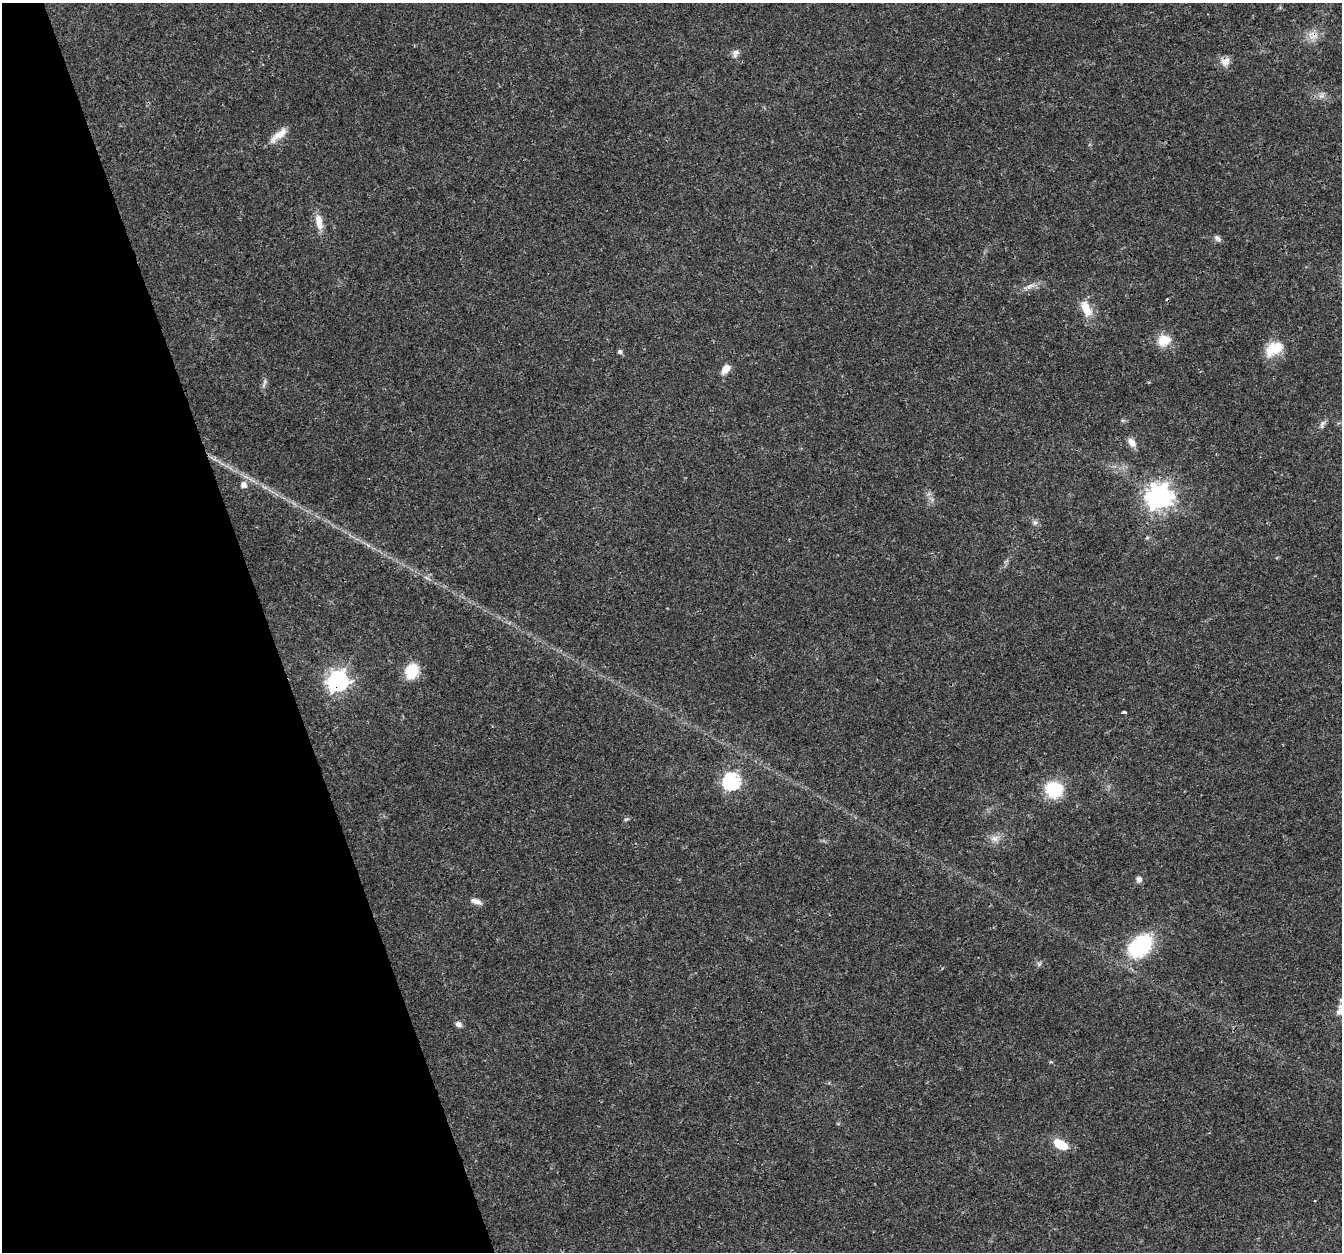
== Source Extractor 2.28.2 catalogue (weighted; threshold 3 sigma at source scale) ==
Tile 5 of 4 x 4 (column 1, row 2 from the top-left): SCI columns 1-1340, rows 2618-3867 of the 5358 x 5181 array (HDU 1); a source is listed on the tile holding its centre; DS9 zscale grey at full resolution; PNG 1344 x 1254 px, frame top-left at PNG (2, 3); no overlay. Shown black and unused: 20% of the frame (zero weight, under 3 of 4 exposures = <1% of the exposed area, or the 3 px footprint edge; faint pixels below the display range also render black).
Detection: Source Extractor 2.28.2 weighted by HDU 2 'WHT'; one run over the whole footprint, this tile lists its part. Background 0.0264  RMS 0.002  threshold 0.0088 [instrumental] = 3 sigma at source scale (4.5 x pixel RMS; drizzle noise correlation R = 1.50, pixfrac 1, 0.0396/0.0396 arcsec/px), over >= 5 px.
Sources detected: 35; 1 cosmic-ray / hot-pixel residue — not listed; the other 34 listed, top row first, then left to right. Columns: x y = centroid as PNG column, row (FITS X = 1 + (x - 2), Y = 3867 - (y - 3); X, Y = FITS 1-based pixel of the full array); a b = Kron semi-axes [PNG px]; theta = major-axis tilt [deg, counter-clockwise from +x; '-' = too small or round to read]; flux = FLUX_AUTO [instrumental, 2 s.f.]
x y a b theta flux
1314 36 15 11 24 2
735 53 11 9 64 0.9
1225 62 12 11 - 1.6
1321 95 8 8 - 0.8
278 135 27 8 39 2.3
319 222 21 8 -78 2.4
1217 238 9 6 -39 0.64
1030 286 14 5 23 0.99
1086 309 23 11 -65 3.3
1164 340 15 13 29 3.4
1274 349 25 15 31 4.6
620 352 6 6 - 0.43
725 369 13 8 52 1.5
264 383 15 4 75 0.54
1322 424 12 5 73 0.68
1132 442 12 7 -57 1.5
244 485 6 6 - 1.1
1159 496 9 8 - 180
1035 522 7 5 -69 0.54
1147 537 5 5 - 0.28
412 671 14 11 65 6.6
338 681 8 8 - 100
1124 712 3 3 - 2.9
731 781 7 7 - 51
1054 789 15 12 -20 11
626 819 8 3 13 0.27
995 838 11 8 36 1.3
1139 879 7 7 - 0.83
476 901 13 6 -18 1.2
1140 946 22 16 42 19
1039 964 7 6 - 0.42
1341 1010 16 13 17 2.3
458 1024 8 6 -25 0.75
1060 1144 16 8 -27 4.6
Overlapping masked pixels (flux is a lower limit): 2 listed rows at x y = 1314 36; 338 681
Isophote crosses this tile's border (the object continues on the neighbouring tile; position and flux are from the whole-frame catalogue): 1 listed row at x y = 1341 1010